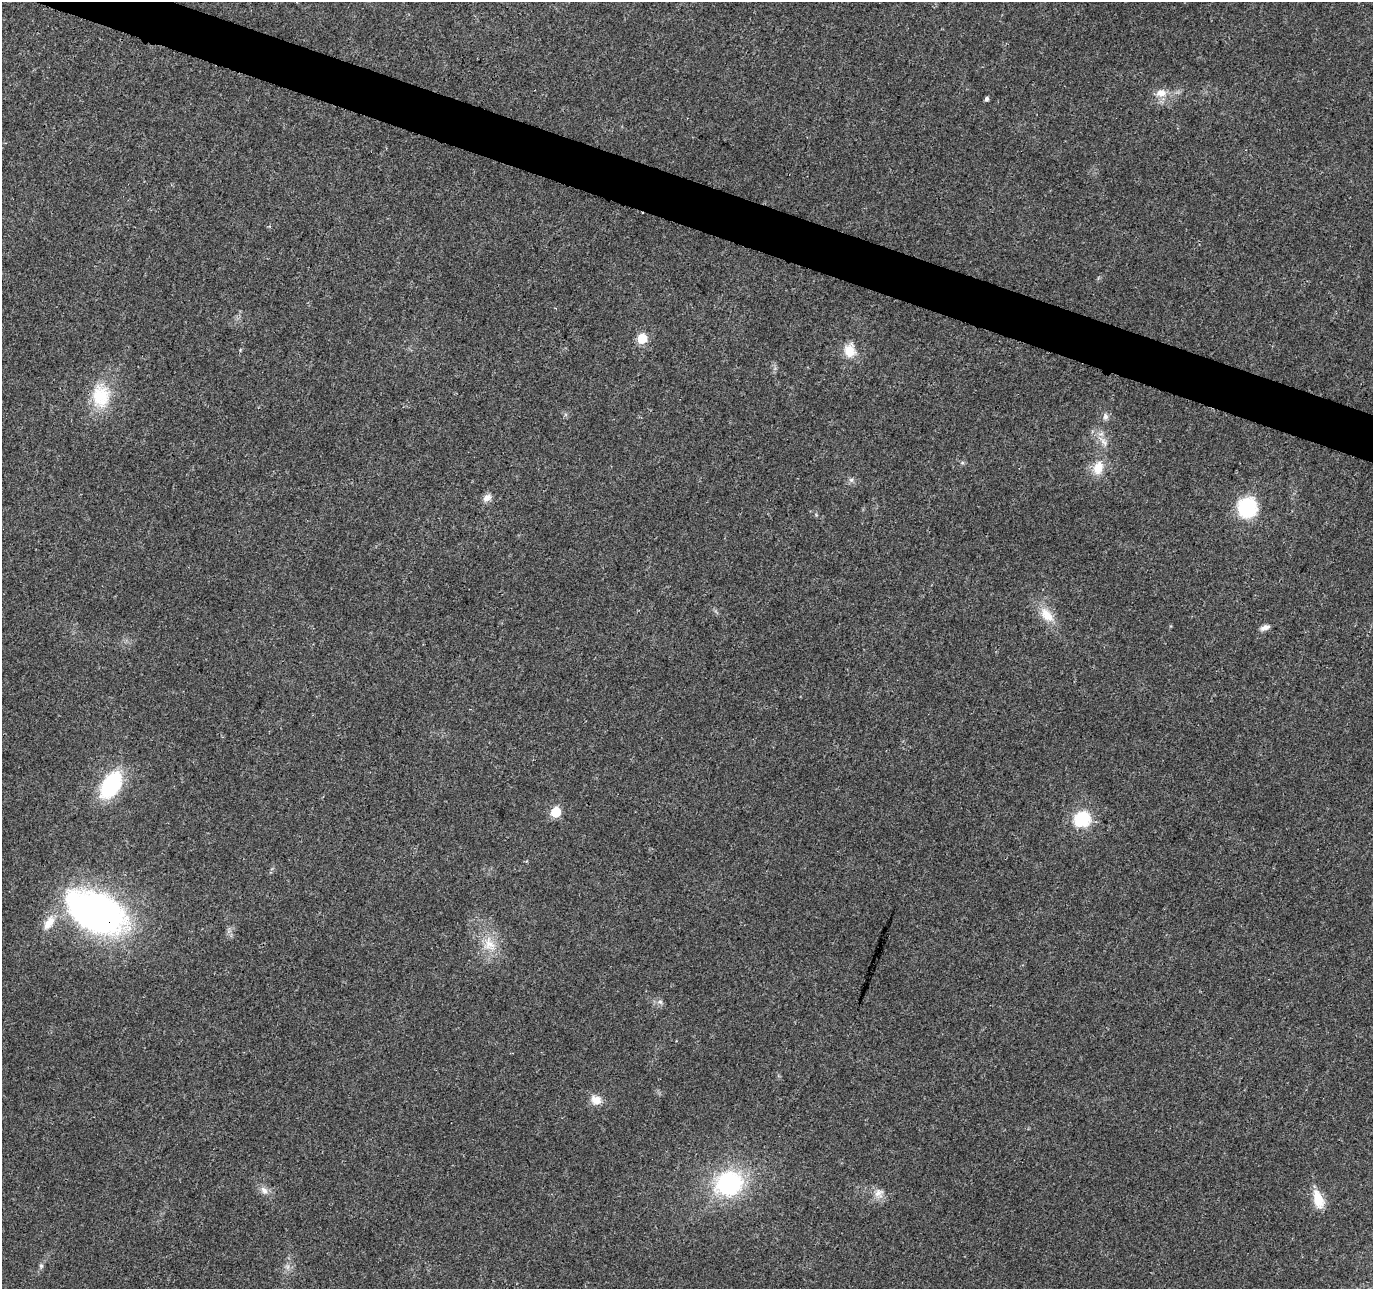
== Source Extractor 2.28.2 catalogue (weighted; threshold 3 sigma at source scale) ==
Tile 11 of 4 x 4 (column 3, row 3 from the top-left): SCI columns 2751-4121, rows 1503-2789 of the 5505 x 5644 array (HDU 1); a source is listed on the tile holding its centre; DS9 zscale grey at full resolution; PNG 1375 x 1291 px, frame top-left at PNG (2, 2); no overlay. Shown black and unused: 3% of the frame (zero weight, under 3 of 4 exposures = <1% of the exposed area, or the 3 px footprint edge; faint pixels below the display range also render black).
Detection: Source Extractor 2.28.2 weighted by HDU 2 'WHT'; one run over the whole footprint, this tile lists its part. Background 0.0261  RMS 0.0033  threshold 0.0148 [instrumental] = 3 sigma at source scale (4.5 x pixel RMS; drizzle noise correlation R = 1.50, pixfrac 1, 0.0396/0.0396 arcsec/px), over >= 5 px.
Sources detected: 27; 1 inside a brighter object's white glare — not listed; the other 26 listed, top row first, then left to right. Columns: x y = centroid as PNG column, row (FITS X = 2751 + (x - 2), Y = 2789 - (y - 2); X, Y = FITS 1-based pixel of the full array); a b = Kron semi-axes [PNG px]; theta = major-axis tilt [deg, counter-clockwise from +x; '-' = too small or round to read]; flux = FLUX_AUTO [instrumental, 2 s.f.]
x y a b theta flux
1161 93 16 11 12 3.7
987 98 4 4 - 0.79
642 338 6 6 - 18
850 350 19 15 90 5.4
101 396 33 26 -86 15
1105 417 9 7 -79 1.2
1103 441 20 6 -48 2.8
1098 468 18 13 70 5.7
851 480 6 6 - 0.88
487 498 11 8 34 2.1
1247 507 21 20 - 20
1047 615 23 13 -50 6.1
1265 627 13 6 21 1.5
111 785 21 13 58 36
556 812 6 6 - 20
1082 819 14 12 28 17
97 914 41 25 -25 180
49 923 21 10 57 4.8
489 944 22 17 -63 7.5
660 1002 7 6 - 0.92
596 1100 14 11 -23 3.5
729 1183 28 24 23 39
264 1190 12 8 -54 2
879 1193 14 11 30 2.9
1318 1199 21 10 -72 7.1
41 1266 7 5 -70 0.66
Overlapping masked pixels (flux is a lower limit): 1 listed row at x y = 97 914